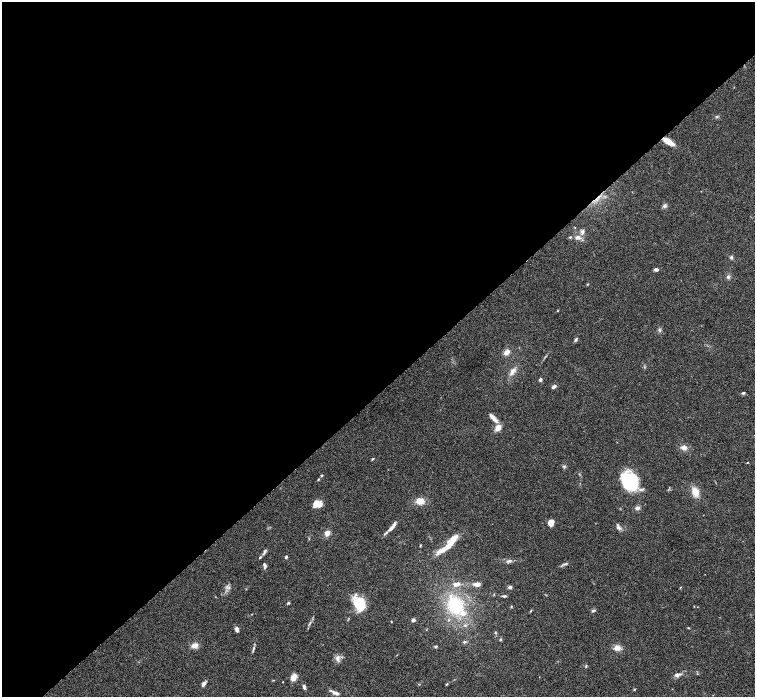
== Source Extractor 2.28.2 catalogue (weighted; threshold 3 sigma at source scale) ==
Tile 2 of 4 x 4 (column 2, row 1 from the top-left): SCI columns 1511-3015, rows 4473-5862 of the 6027 x 6025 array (HDU 1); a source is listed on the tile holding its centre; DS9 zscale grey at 2 x 2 block average (1 PNG px = mean of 2 x 2 image px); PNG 757 x 699 px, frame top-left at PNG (2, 2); no overlay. Shown black and unused: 56% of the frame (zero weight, under 3 of 6 exposures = <1% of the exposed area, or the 3 px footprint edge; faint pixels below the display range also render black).
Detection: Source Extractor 2.28.2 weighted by HDU 2 'WHT'; one run over the whole footprint, this tile lists its part. Background 0.039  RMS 0.0033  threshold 0.0137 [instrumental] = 3 sigma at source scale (4.09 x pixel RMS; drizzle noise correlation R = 1.36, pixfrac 0.8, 0.05/0.05 arcsec/px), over >= 5 px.
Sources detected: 74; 1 inside a brighter object's white glare — not listed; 4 inside a brighter listed object's ellipse — not listed separately; the other 69 listed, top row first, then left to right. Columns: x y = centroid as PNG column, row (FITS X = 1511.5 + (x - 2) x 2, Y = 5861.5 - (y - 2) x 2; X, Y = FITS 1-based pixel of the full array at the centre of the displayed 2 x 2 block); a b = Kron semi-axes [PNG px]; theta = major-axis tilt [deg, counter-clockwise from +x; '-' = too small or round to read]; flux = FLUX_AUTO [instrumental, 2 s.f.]
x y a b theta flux
717 117 4 3 - 0.84
668 141 11 4 -34 9
664 206 5 5 - 1.6
582 232 9 4 78 2.2
570 237 3 3 - 0.61
578 237 7 5 -4 2.9
731 257 4 4 - 1.2
656 269 4 3 - 2.2
728 277 5 4 - 1.5
659 330 4 4 - 1.1
576 339 5 3 - 1.1
507 352 6 4 46 4.2
512 371 10 5 62 3.6
540 379 3 3 - 1.9
554 387 3 2 - 3.1
743 393 4 3 - 0.9
493 418 11 5 -51 3.8
498 428 7 5 54 5.1
684 448 6 5 - 2.8
372 459 4 2 - 0.65
747 462 2 2 - 0.39
564 466 4 3 - 0.83
322 475 3 3 - 0.64
318 479 3 2 - 0.64
628 480 19 14 -58 32
695 492 9 6 -68 7.2
420 501 7 6 - 6.8
316 504 9 6 40 7
637 508 5 4 - 1.9
551 523 6 5 - 5.5
391 528 12 3 45 4.1
618 528 6 3 -10 1.5
327 533 6 5 - 4.2
448 544 30 6 44 18
420 545 3 2 - 0.51
264 552 9 3 74 1.3
260 557 5 2 - 0.78
286 557 4 3 - 1
509 561 5 3 - 1.3
565 564 7 3 12 1.2
264 565 7 3 -72 1.8
456 584 7 4 11 4.2
477 584 5 3 - 5
510 587 4 4 - 1.5
680 587 3 2 - 0.43
288 603 4 3 - 0.74
360 604 13 9 -71 26
455 605 19 15 -57 38
511 606 3 2 - 0.54
593 611 5 3 - 1.1
413 620 3 3 - 2.6
688 628 3 2 - 0.38
237 629 5 3 - 3
495 632 3 2 - 0.53
500 639 3 3 - 0.56
464 642 3 3 - 1.1
195 645 6 5 - 4.7
436 646 3 3 - 1
253 648 4 3 - 1
617 648 8 7 - 4.2
338 658 7 5 -82 2.9
677 674 9 5 8 2.3
293 677 6 5 - 6.2
283 682 2 2 - 0.27
204 684 6 3 57 2.6
446 684 3 2 - 0.45
304 687 6 3 -76 1.5
634 689 3 2 - 0.61
336 693 11 4 -24 2.7
Overlapping masked pixels (flux is a lower limit): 1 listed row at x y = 668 141
Diffuse or blended objects may show on this block-average render without a row.